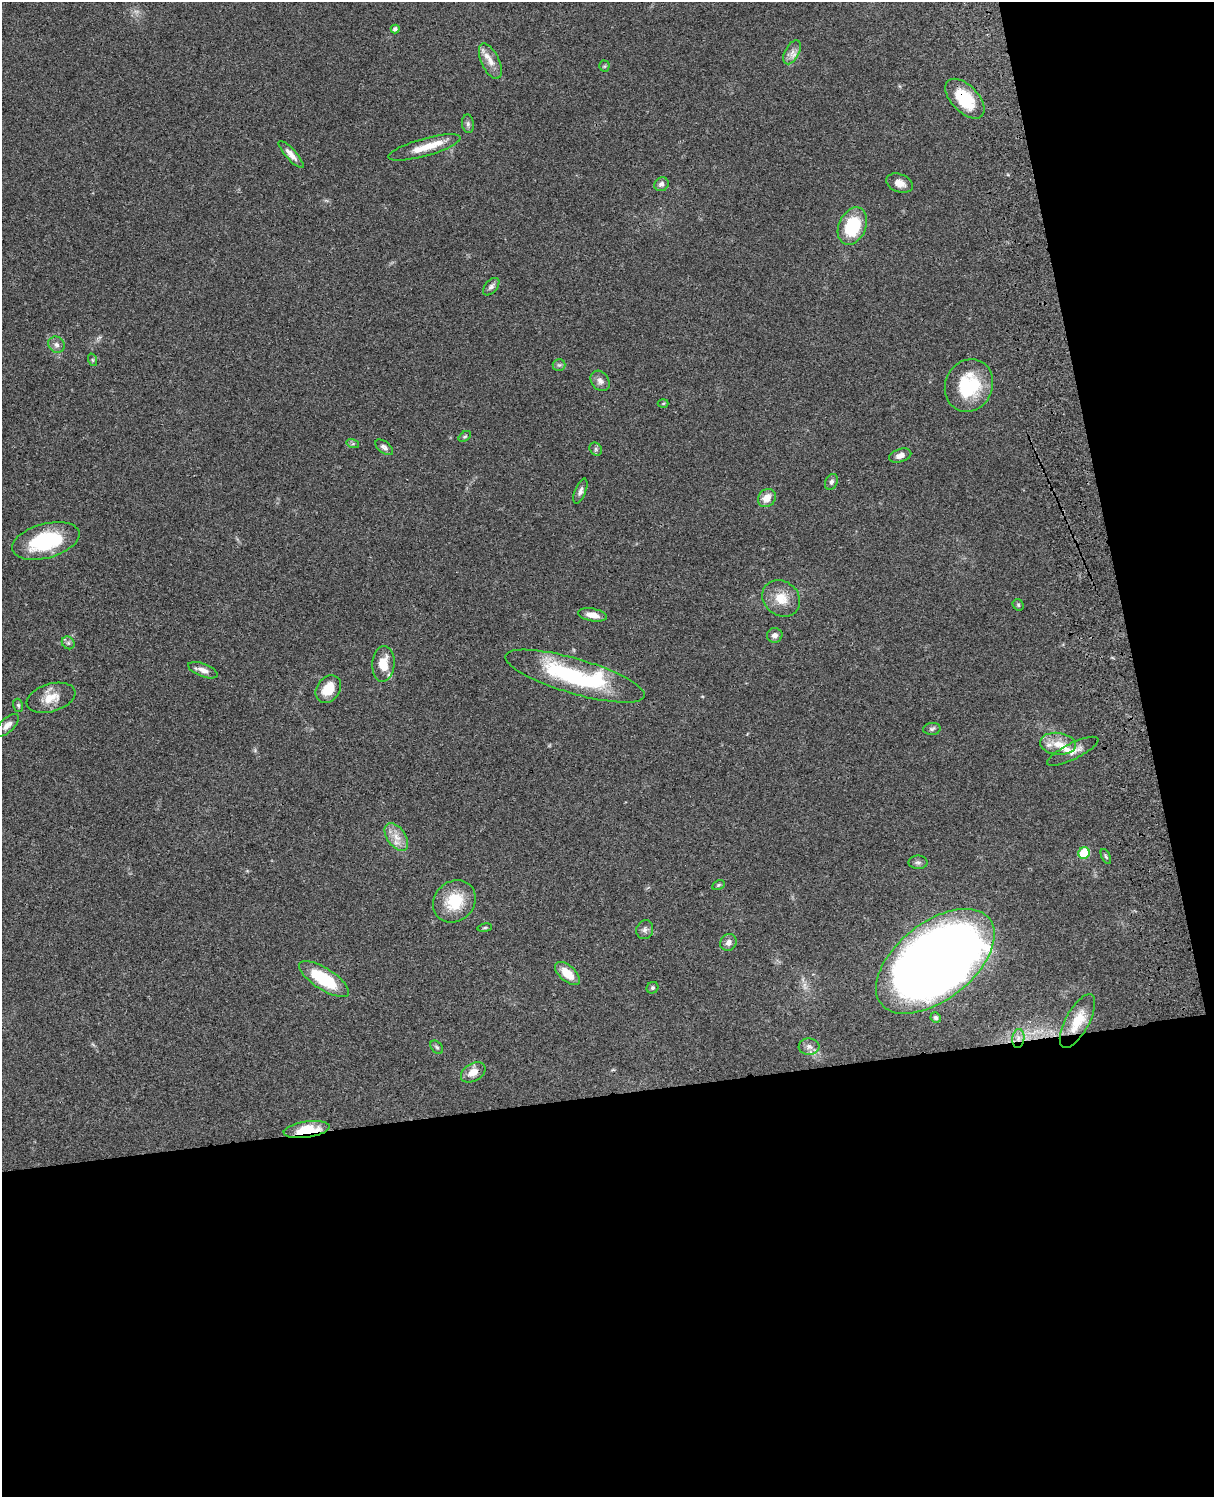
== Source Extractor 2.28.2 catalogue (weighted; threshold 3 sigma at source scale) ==
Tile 12 of 4 x 3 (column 4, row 3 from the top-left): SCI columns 3757-4968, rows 278-1772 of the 5087 x 4928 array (HDU 1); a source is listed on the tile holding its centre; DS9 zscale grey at full resolution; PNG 1216 x 1499 px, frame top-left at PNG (2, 2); each listed source drawn as its Kron ellipse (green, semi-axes under 4 px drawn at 4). Shown black and unused: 33% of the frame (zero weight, under 3 of 4 exposures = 6% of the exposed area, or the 3 px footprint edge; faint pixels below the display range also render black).
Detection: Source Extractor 2.28.2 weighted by HDU 2 'WHT'; one run over the whole footprint, this tile lists its part. Background 0.0804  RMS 0.0059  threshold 0.0263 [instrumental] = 3 sigma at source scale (4.5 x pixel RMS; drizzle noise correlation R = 1.50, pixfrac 1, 0.05/0.05 arcsec/px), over >= 5 px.
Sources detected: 66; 4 inside a brighter listed object's ellipse — not listed separately; the other 62 listed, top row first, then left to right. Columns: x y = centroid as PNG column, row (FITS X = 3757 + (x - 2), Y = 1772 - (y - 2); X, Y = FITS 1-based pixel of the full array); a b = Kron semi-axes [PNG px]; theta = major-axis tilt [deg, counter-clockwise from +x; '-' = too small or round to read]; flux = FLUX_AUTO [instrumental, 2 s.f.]
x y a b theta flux
395 29 4 4 - 1.8
792 52 13 7 61 3.6
490 61 19 9 -66 6
604 66 5 5 - 0.78
965 99 24 13 -46 23
468 124 9 6 -81 1.5
424 147 37 9 16 11
291 154 17 5 -48 4
900 183 14 9 -21 4.6
662 184 7 6 - 2.1
852 226 19 13 66 29
491 287 10 6 49 1.9
56 345 9 7 -43 2.3
93 360 6 4 -71 0.83
559 365 6 6 - 1.3
600 381 11 8 -52 3.1
969 385 27 23 65 32
663 403 5 3 - 0.54
465 436 7 4 39 0.9
353 444 6 4 -17 0.94
384 447 10 6 -37 1.9
596 449 7 6 - 1.2
900 456 11 6 17 3.3
831 482 8 6 65 1.8
580 491 13 5 69 2.3
767 498 10 8 51 6.1
46 541 35 17 15 42
781 598 20 17 -39 11
1018 605 6 5 - 0.84
593 615 14 6 -10 5.2
775 635 8 7 - 2.7
68 643 7 5 -45 1.3
383 664 18 11 86 11
203 670 16 6 -20 3.6
575 676 72 17 -16 76
328 689 15 11 53 12
51 698 25 14 17 10
18 705 7 5 -74 0.94
7 725 15 7 43 3.1
932 729 9 6 5 1.3
1058 744 18 11 -6 8.1
1073 751 28 8 26 5.1
396 837 16 9 -53 6.2
1084 853 6 5 - 27
1106 857 8 4 -63 0.97
918 862 9 6 0 1.7
718 885 7 4 27 0.83
454 901 23 19 43 19
485 928 7 3 9 0.71
645 930 10 8 67 2.3
728 942 9 7 52 3.1
935 961 69 38 38 970
567 973 15 8 -42 10
324 979 29 10 -33 30
652 988 6 5 - 1.1
936 1017 5 5 - 1.2
1077 1021 30 12 62 13
1018 1039 9 6 84 2.8
437 1047 8 5 -49 1.2
809 1047 10 8 -2 2.9
473 1072 13 8 31 6.2
307 1130 23 8 8 17
Overlapping masked pixels (flux is a lower limit): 4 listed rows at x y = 965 99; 1077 1021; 1018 1039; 307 1130